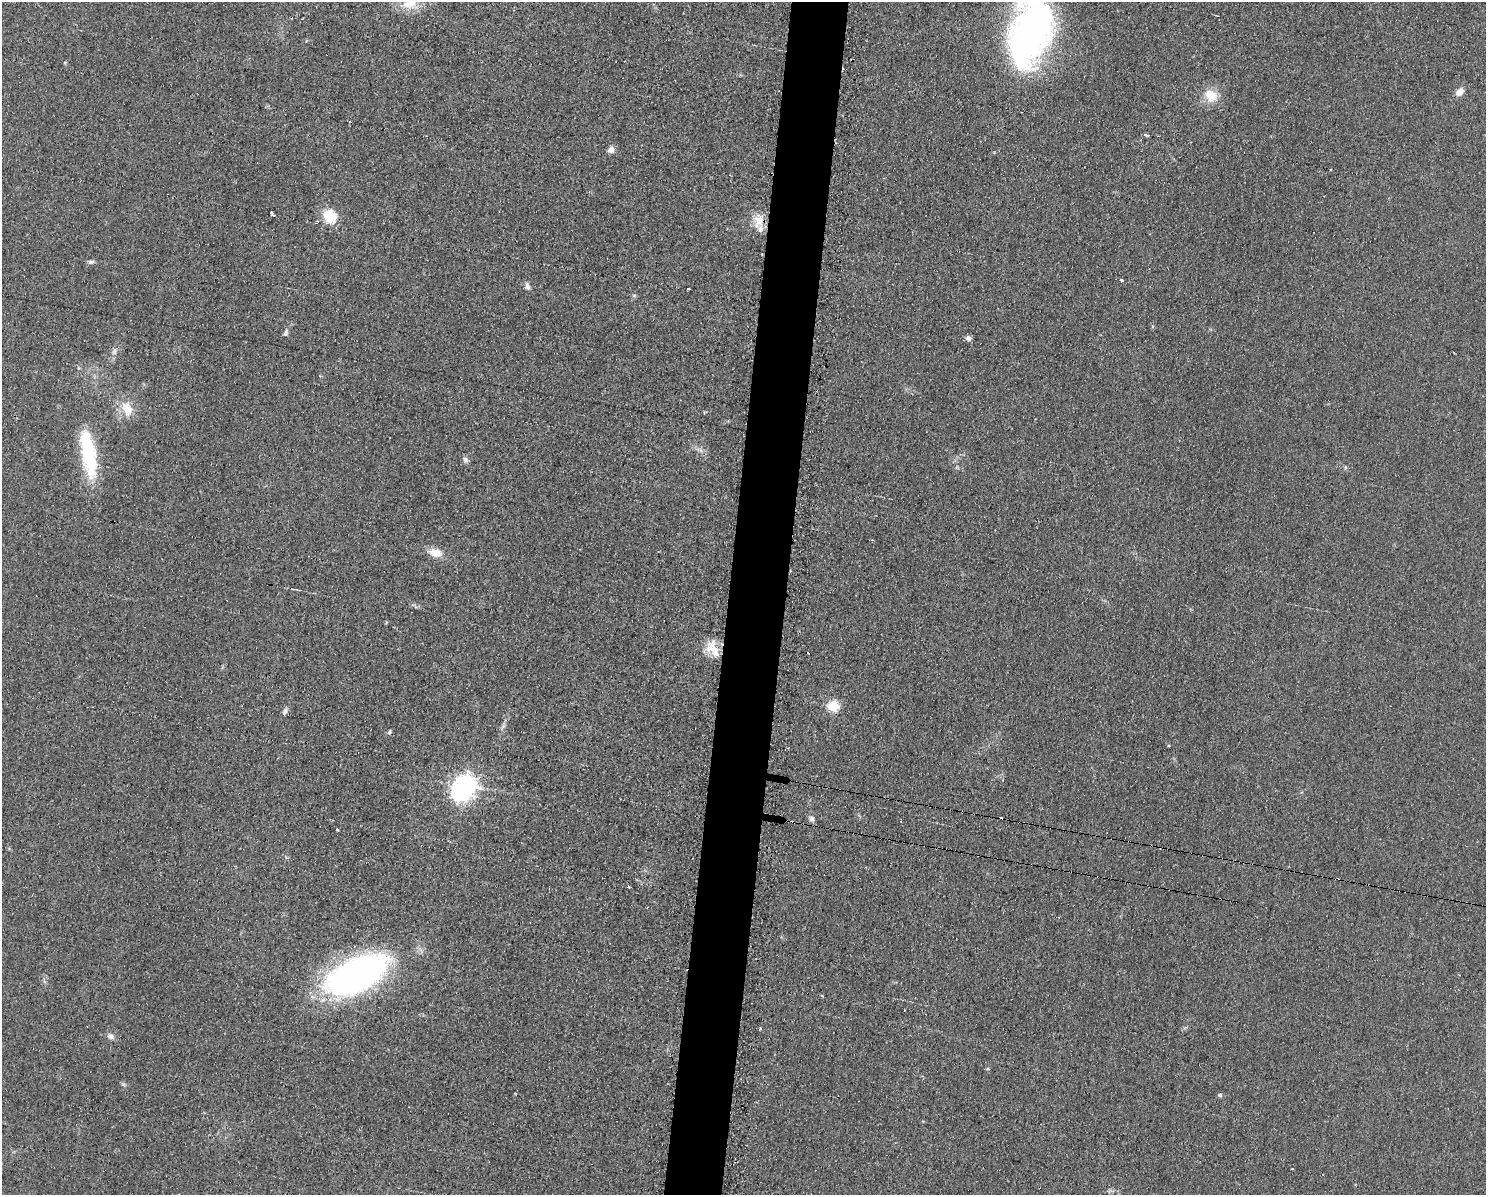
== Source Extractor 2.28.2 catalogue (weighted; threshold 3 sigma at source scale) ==
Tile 8 of 3 x 4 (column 2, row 3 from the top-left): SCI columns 1607-3090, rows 1194-2386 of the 4823 x 4771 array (HDU 1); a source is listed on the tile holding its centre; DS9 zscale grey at full resolution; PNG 1488 x 1197 px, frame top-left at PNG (2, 2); no overlay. Shown black and unused: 4% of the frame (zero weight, under 2 of 3 exposures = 2% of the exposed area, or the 3 px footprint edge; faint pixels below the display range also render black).
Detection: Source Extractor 2.28.2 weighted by HDU 2 'WHT'; one run over the whole footprint, this tile lists its part. Background 0.0548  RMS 0.0099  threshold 0.0444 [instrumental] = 3 sigma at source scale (4.5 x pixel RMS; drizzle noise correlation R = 1.50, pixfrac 1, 0.05/0.05 arcsec/px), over >= 5 px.
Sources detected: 50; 2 inside a brighter object's white glare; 8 cosmic-ray / hot-pixel residue — not listed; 1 inside a brighter listed object's ellipse — not listed separately; the other 39 listed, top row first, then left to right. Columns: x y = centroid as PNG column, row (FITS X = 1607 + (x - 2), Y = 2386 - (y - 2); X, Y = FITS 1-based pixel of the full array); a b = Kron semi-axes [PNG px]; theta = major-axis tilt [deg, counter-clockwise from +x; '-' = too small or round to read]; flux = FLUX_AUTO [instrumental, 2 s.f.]
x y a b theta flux
410 3 21 15 11 21
1030 33 68 39 71 370
1460 92 10 7 44 7.8
1211 95 18 15 -36 18
1147 135 3 3 - 13
611 150 8 7 - 4.8
272 214 5 3 - 5.4
330 216 11 9 -45 35
758 221 19 13 77 14
762 254 2 2 - 0.7
91 262 8 5 7 2.5
1121 280 3 3 - 7.6
527 286 10 7 -71 3.7
688 289 3 3 - 4.4
634 295 6 4 1 1.4
286 333 9 6 72 2.8
968 338 7 6 - 3.4
114 351 10 5 89 3
127 409 23 14 -72 17
700 450 7 4 -70 2.3
88 451 59 16 -79 71
465 459 8 6 -48 3.4
435 553 16 10 -12 12
713 649 24 13 -61 18
808 653 3 3 - 1.4
833 706 6 5 - 65
285 711 11 6 63 3
389 732 5 4 - 1.8
465 785 8 7 - 570
812 819 7 7 - 2.9
337 830 4 3 - 6.4
629 887 3 3 - 1.1
356 975 54 27 25 420
822 996 3 3 - 4.6
761 1029 4 3 - 1.9
111 1036 9 7 -23 4.3
988 1069 5 3 - 1.1
1220 1095 6 5 - 1.8
1292 1169 3 3 - 2.8
Overlapping masked pixels (flux is a lower limit): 1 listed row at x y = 762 254
Isophote crosses this tile's border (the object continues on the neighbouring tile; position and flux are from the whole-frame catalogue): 2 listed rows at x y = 410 3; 1030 33